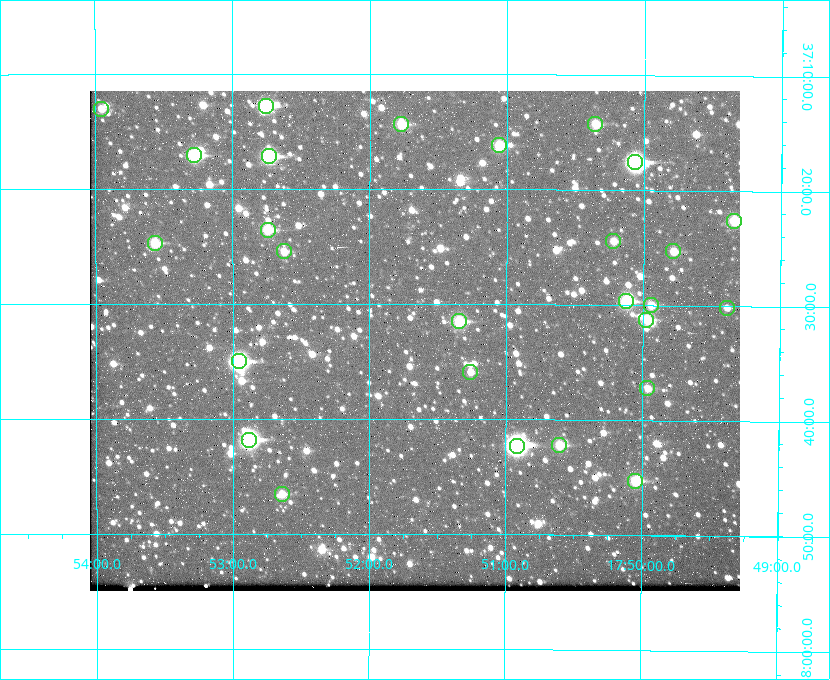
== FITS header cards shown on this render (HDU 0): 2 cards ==
NAXIS1  =                  650 / Width of table row in bytes
NAXIS2  =                  500 / Number of rows in table

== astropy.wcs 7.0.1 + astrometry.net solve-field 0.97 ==
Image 650 x 500 px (HDU 0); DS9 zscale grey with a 90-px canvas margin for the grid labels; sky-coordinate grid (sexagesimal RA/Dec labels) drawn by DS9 from the SOLVED WCS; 27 Tycho-2 reference stars matched to detected sources circled (green)
Header WCS: none
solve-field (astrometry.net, Tycho-2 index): SOLVED blind (the file carries no WCS)
Solved WCS: RA---TAN-SIP/DEC--TAN-SIP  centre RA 17:51:40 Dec +37:33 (267.92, +37.55 deg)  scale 5.22 arcsec/px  FOV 56.5' x 43.5'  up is +180 deg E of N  parity flipped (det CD > 0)
(file carries no celestial WCS; the grid is the blind solution)
Tycho-2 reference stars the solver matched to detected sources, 27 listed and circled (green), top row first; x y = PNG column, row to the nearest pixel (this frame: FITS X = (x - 90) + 1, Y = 500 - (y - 91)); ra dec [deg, ICRS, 3 dp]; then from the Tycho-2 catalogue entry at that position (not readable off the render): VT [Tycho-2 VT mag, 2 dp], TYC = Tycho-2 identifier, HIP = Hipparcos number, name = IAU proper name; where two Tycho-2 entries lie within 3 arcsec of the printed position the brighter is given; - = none
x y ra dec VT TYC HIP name
266 106 268.189 +37.213 9.71 2620-542-1 - -
101 109 268.489 +37.217 11.29 2620-732-1 - -
401 124 267.943 +37.240 10.39 2620-505-1 - -
595 124 267.589 +37.238 11.09 2619-212-1 - -
499 145 267.764 +37.270 10.17 2620-784-1 - -
194 155 268.319 +37.285 9.88 2620-536-1 - -
269 156 268.183 +37.286 8.98 2620-786-1 87506 -
635 162 267.517 +37.293 8.96 2619-379-1 - -
734 221 267.335 +37.377 10.60 2619-634-1 - -
268 230 268.186 +37.393 10.44 2620-175-1 - -
613 241 267.555 +37.408 11.50 2619-358-1 - -
155 243 268.392 +37.412 10.60 2620-800-1 - -
284 251 268.156 +37.424 11.25 2620-712-1 - -
673 251 267.445 +37.422 11.17 2619-451-1 - -
626 301 267.531 +37.495 10.07 2619-274-1 - -
651 305 267.485 +37.500 11.33 2619-40-1 - -
727 308 267.347 +37.503 12.15 3088-638-1 - -
646 320 267.494 +37.522 10.35 3088-270-1 - -
459 321 267.836 +37.525 9.96 3089-889-1 - -
239 361 268.239 +37.584 8.64 3089-755-1 - -
470 372 267.815 +37.598 11.54 3089-1081-1 - -
647 388 267.491 +37.621 11.40 3088-1284-1 - -
249 440 268.219 +37.697 8.93 3089-671-1 - -
559 445 267.652 +37.703 11.04 3089-693-1 - -
517 446 267.730 +37.705 8.13 3089-1203-1 87349 -
635 481 267.512 +37.755 10.10 3089-2332-1 - -
282 494 268.159 +37.775 11.22 3089-2245-1 - -